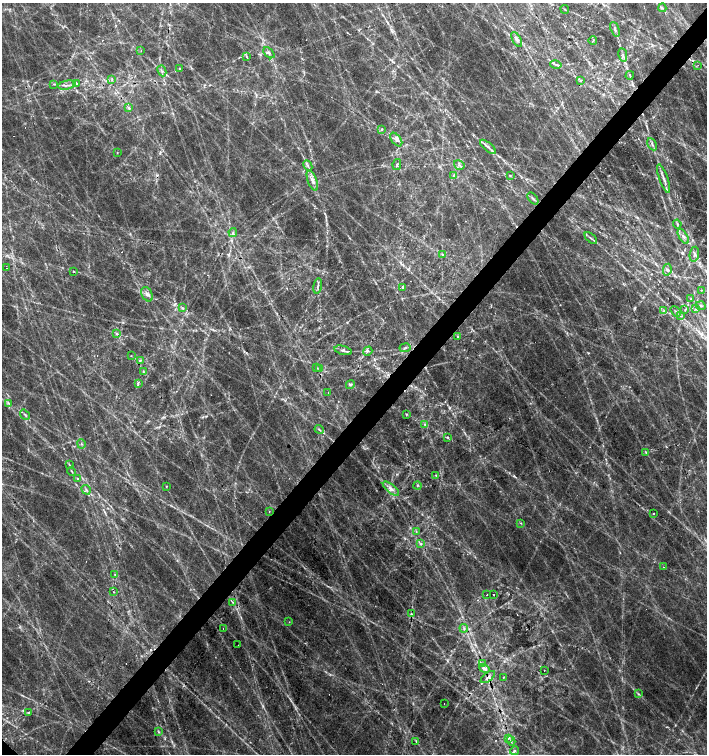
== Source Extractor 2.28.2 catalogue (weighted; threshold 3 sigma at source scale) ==
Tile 10 of 4 x 4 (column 2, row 3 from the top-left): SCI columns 1571-2979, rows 1508-3010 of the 6022 x 6017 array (HDU 1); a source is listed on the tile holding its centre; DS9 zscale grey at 2 x 2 block average (1 PNG px = mean of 2 x 2 image px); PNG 709 x 756 px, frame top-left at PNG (2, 3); each listed source drawn as its Kron ellipse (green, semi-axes under 4 px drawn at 4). Shown black and unused: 4% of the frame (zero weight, under 2 of 3 exposures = <1% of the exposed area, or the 3 px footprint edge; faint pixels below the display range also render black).
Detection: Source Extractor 2.28.2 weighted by HDU 2 'WHT'; one run over the whole footprint, this tile lists its part. Background 0.129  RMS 0.014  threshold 0.0634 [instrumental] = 3 sigma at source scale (4.5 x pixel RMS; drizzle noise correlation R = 1.50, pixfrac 1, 0.0396/0.0396 arcsec/px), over >= 5 px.
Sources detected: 129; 14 cosmic-ray / hot-pixel residue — neither listed nor drawn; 3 inside a brighter listed object's ellipse — not listed separately; the other 112 listed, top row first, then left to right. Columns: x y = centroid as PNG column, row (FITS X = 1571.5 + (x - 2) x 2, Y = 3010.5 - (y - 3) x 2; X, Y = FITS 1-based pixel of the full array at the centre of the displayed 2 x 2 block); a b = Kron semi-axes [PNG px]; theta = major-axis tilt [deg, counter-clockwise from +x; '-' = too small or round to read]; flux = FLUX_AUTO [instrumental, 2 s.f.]
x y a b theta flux
662 8 4 3 - 4.5
565 9 4 2 - 2.4
615 29 7 3 -68 7.3
517 39 8 4 -60 12
593 40 4 2 - 5
141 51 2 2 - 4.3
269 53 6 3 -45 8.8
623 55 7 3 -78 7.9
247 57 3 2 - 2.3
556 64 6 2 -12 5.5
698 65 2 2 - 2.5
180 69 3 3 - 3.4
162 71 5 3 - 6.4
630 75 4 2 - 3.5
112 80 3 2 - 3.4
581 80 3 2 - 2.8
77 83 3 3 - 4.1
54 84 3 2 - 3.1
67 85 9 2 11 9.8
128 107 4 3 - 6.4
382 129 3 2 - 5
396 140 8 4 -52 13
652 144 6 3 -61 7.6
488 147 9 3 -40 11
117 153 2 2 - 1.4
397 165 5 3 - 5.2
459 165 5 3 - 6.9
308 166 6 2 -64 6.8
453 175 4 2 - 4.1
510 176 3 3 - 3.2
664 178 15 3 -71 16
312 180 11 4 -69 20
533 198 7 3 -51 6.4
677 224 4 3 - 4.9
233 233 4 3 - 5.7
683 236 8 3 -59 12
591 238 7 2 -42 5.7
694 254 7 4 81 13
442 255 3 2 - 3.1
6 268 2 2 - 5.1
667 270 6 3 79 6.1
73 271 3 2 - 3
318 286 8 2 79 7.7
403 287 3 3 - 5.6
701 290 2 2 - 2
147 294 7 5 -63 13
691 299 3 2 - 2.5
701 306 5 3 - 5
182 308 4 3 - 4.6
696 308 3 2 - 3
685 310 4 2 - 2.8
663 311 3 2 - 2.7
676 311 6 3 -42 5.4
680 316 4 2 - 3.5
117 334 4 3 - 5.7
458 337 2 2 - 7.6
405 348 5 2 - 4.8
343 350 9 4 -14 9.7
368 351 5 2 - 4.8
131 356 3 2 - 1.4
140 360 3 3 - 4.6
316 367 4 2 - 4.2
319 368 4 2 - 3.4
143 371 3 2 - 2.4
138 383 4 3 - 5
350 384 4 3 - 5.4
328 393 2 2 - 1.5
8 403 4 3 - 5.3
406 414 3 3 - 3.2
25 415 5 3 - 5.2
425 424 4 2 - 5.1
319 429 4 2 - 3.8
448 437 3 3 - 4.1
81 444 5 2 - 3.2
646 452 3 2 - 2.4
69 464 3 2 - 2.3
72 471 5 2 - 3
436 475 3 2 - 2.4
77 478 3 2 - 2.3
418 486 4 2 - 2.3
166 487 3 2 - 2.5
391 489 10 4 -39 18
86 490 5 2 - 4.7
269 511 2 2 - 1.6
654 514 2 2 - 5.8
521 523 3 2 - 2.5
416 531 4 3 - 3.6
421 544 4 3 - 4.4
663 567 2 2 - 1.5
115 575 3 2 - 3.4
113 592 2 2 - 1.5
487 595 2 2 - 7.1
493 595 2 2 - 14
232 602 4 2 - 3
411 614 4 3 - 5.6
289 622 2 2 - 2.2
223 628 2 2 - 0.97
464 628 4 2 - 4.5
238 645 2 2 - 3.1
482 663 3 2 - 7.7
484 668 5 3 - 14
544 671 2 2 - 3
488 677 8 4 38 12
503 677 3 2 - 2.2
639 694 4 2 - 3.6
444 703 2 2 - 4.5
28 712 3 3 - 2.8
159 732 3 2 - 3.1
508 738 4 3 - 6.2
416 741 4 2 - 2.7
511 741 4 3 - 5.1
515 751 5 4 - 5.9
Overlapping masked pixels (flux is a lower limit): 1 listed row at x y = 488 677
Diffuse or blended objects may show on this block-average render without a row.